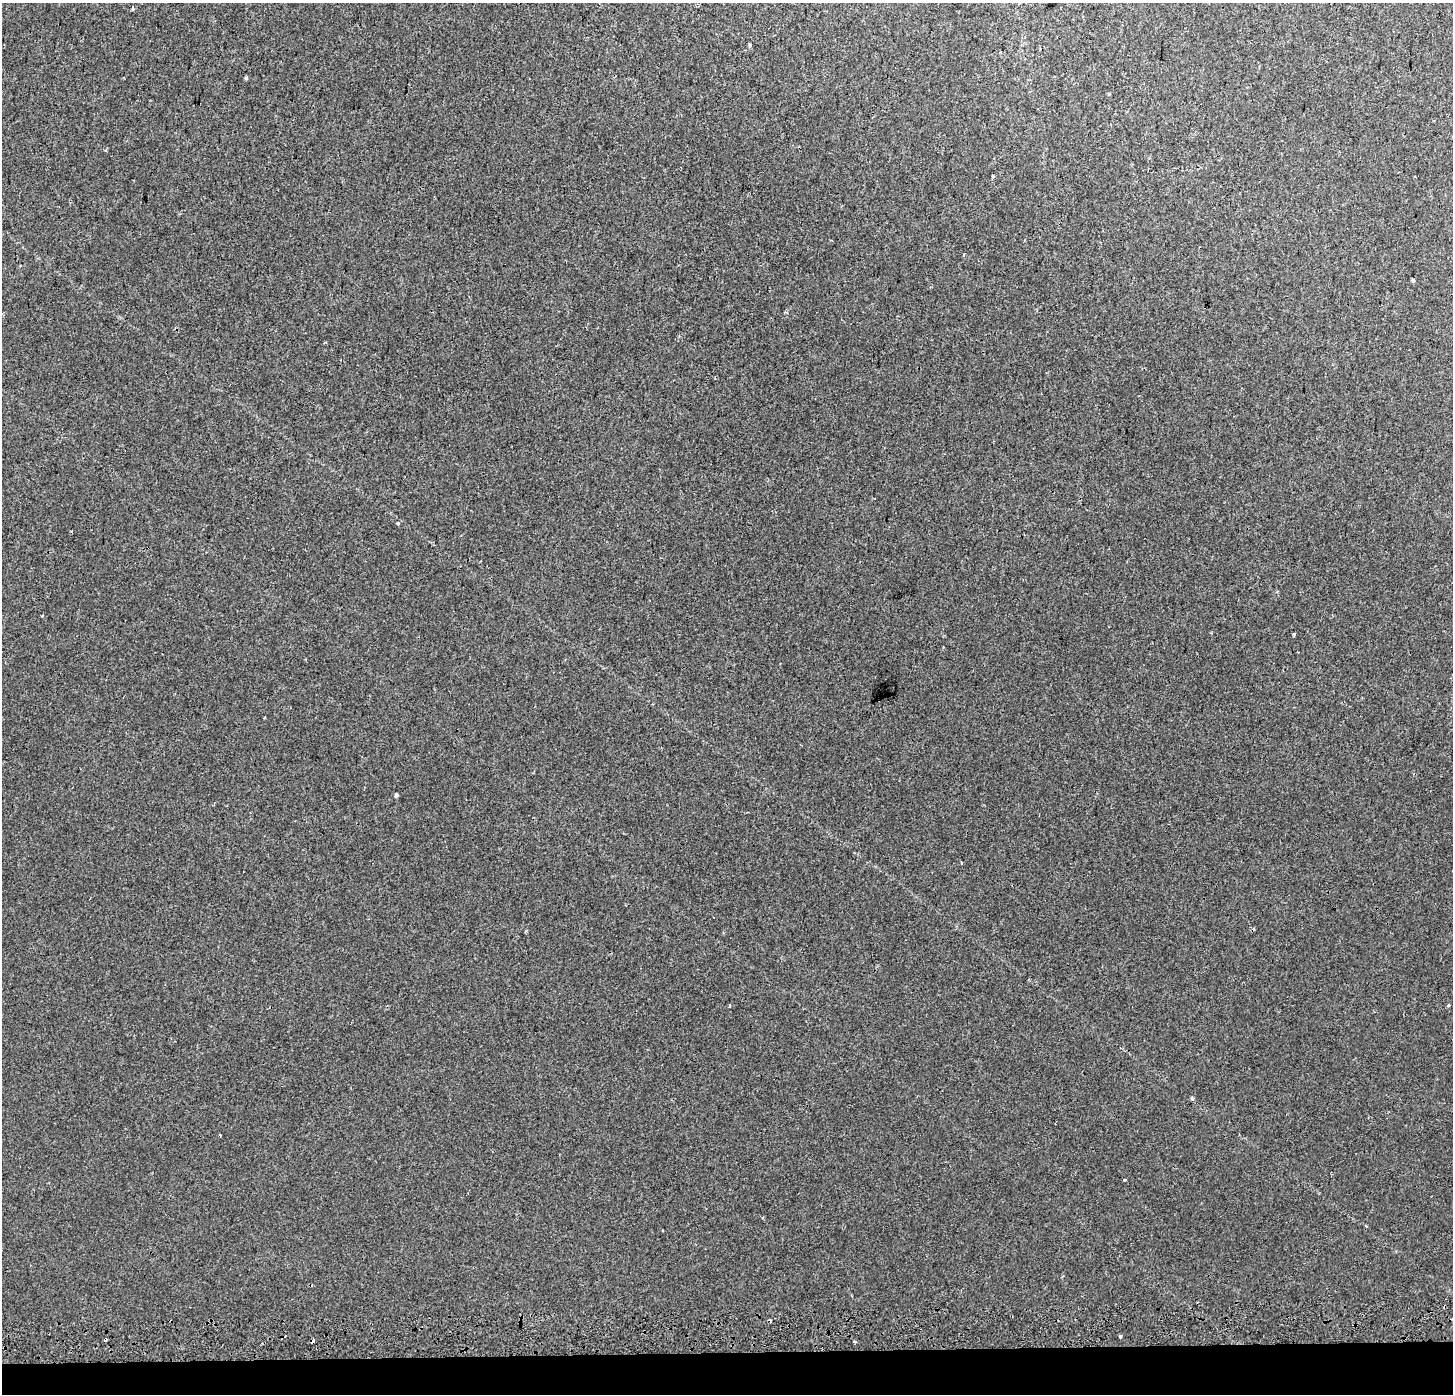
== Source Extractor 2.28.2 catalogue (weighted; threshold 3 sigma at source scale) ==
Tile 8 of 3 x 3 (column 2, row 3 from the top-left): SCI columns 1461-2911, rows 256-1647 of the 4363 x 4688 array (HDU 1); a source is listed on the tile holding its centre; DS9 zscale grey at full resolution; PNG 1455 x 1396 px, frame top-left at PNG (2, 3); no overlay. Shown black and unused: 3% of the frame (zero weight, under 2 of 3 exposures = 2% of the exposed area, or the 3 px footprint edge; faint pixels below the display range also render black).
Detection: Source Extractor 2.28.2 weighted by HDU 2 'WHT'; one run over the whole footprint, this tile lists its part. Background 0.00287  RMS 0.0035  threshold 0.0159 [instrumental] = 3 sigma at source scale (4.5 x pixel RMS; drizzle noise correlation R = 1.50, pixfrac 1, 0.0396/0.0396 arcsec/px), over >= 5 px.
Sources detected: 20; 3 cosmic-ray / hot-pixel residue — not listed; the other 17 listed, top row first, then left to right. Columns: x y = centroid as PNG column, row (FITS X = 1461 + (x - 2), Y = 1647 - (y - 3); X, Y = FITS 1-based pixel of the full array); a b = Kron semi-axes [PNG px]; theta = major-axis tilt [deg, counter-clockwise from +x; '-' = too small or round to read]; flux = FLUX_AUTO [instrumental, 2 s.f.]
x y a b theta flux
133 8 4 3 - 0.62
750 45 4 3 - 0.54
246 78 3 3 - 0.76
993 177 5 3 - 0.48
1413 280 3 3 - 0.63
398 523 4 3 - 0.6
1294 633 5 3 - 0.36
396 795 4 4 - 1.9
961 863 4 2 - 0.26
1448 1005 3 3 - 1
729 1006 3 3 - 0.67
1192 1098 5 4 - 0.5
1125 1180 3 3 - 0.32
1366 1226 4 3 - 0.32
1120 1336 3 3 - 1.3
312 1341 4 3 - 5.2
855 1342 3 3 - 0.5
Overlapping masked pixels (flux is a lower limit): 1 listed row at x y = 312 1341